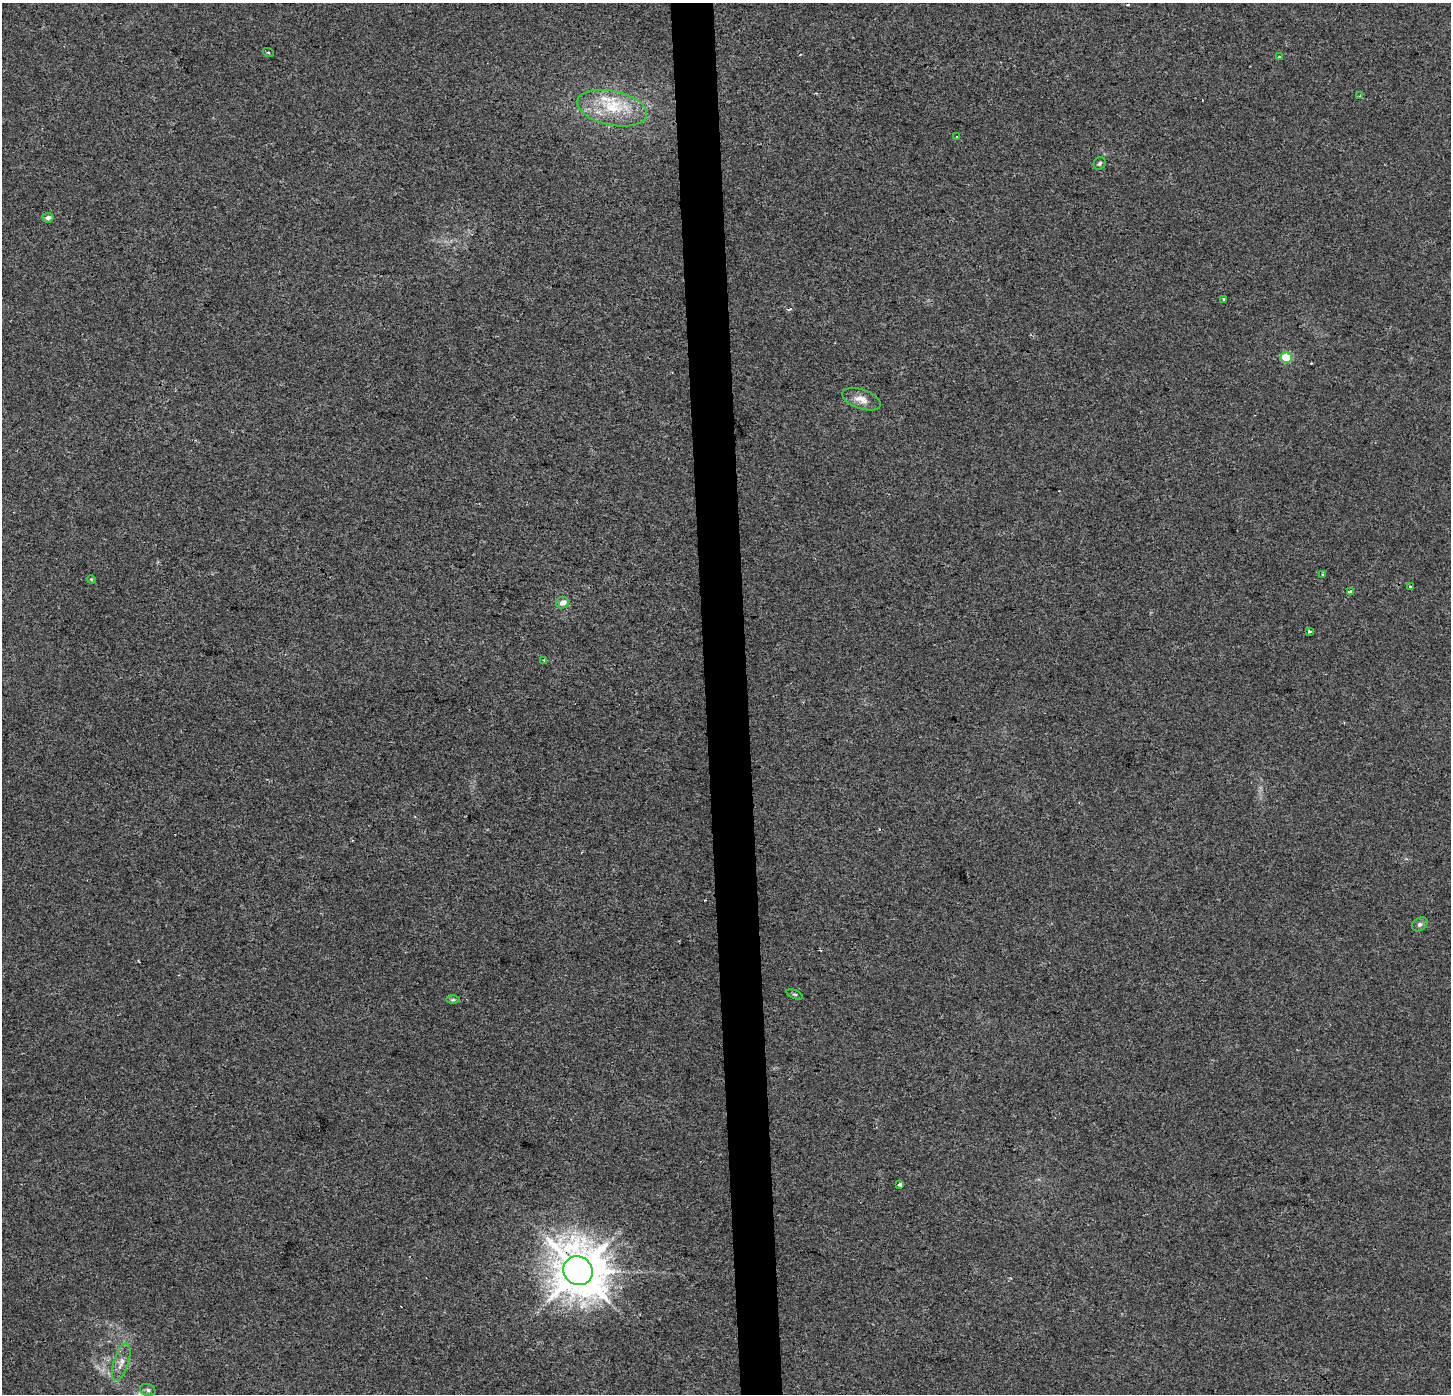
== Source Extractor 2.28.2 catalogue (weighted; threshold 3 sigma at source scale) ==
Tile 5 of 3 x 3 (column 2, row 2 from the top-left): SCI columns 1498-2946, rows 1393-2784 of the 4444 x 4184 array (HDU 1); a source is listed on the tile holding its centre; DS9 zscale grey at full resolution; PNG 1453 x 1396 px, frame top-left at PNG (2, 3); each listed source drawn as its Kron ellipse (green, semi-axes under 4 px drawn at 4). Shown black and unused: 3% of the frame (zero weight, under 2 of 3 exposures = <1% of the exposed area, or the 3 px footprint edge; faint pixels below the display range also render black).
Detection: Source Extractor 2.28.2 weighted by HDU 2 'WHT'; one run over the whole footprint, this tile lists its part. Background 0.00431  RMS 0.0046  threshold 0.0206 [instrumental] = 3 sigma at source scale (4.5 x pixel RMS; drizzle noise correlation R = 1.50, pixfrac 1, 0.0396/0.0396 arcsec/px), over >= 5 px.
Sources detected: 28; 4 cosmic-ray / hot-pixel residue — neither listed nor drawn; the other 24 listed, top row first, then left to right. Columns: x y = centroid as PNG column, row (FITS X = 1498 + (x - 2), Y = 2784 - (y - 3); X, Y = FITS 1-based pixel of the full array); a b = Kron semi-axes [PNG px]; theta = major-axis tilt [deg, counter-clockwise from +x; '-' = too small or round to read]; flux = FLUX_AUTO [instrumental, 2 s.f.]
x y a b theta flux
268 52 6 3 -20 0.47
1279 57 3 3 - 1.6
1360 96 4 3 - 0.51
612 108 35 17 -12 19
957 137 3 3 - 1.3
1100 163 7 5 47 0.93
48 218 6 5 - 1.5
1224 299 3 3 - 11
1286 358 5 5 - 23
861 399 20 9 -19 4.6
1323 575 4 4 - 0.61
91 579 4 3 - 0.44
1411 587 4 3 - 2.5
1350 592 3 3 - 2.9
562 603 6 5 - 3.1
1309 631 3 3 - 0.5
544 660 3 2 - 1.3
1420 924 8 6 32 1.4
795 994 9 3 -21 0.63
453 1000 6 4 1 0.73
900 1184 4 3 - 1.8
578 1271 15 14 - 1800
121 1362 19 7 72 4.2
148 1390 8 6 -17 1.2
Overlapping masked pixels (flux is a lower limit): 1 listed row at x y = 578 1271